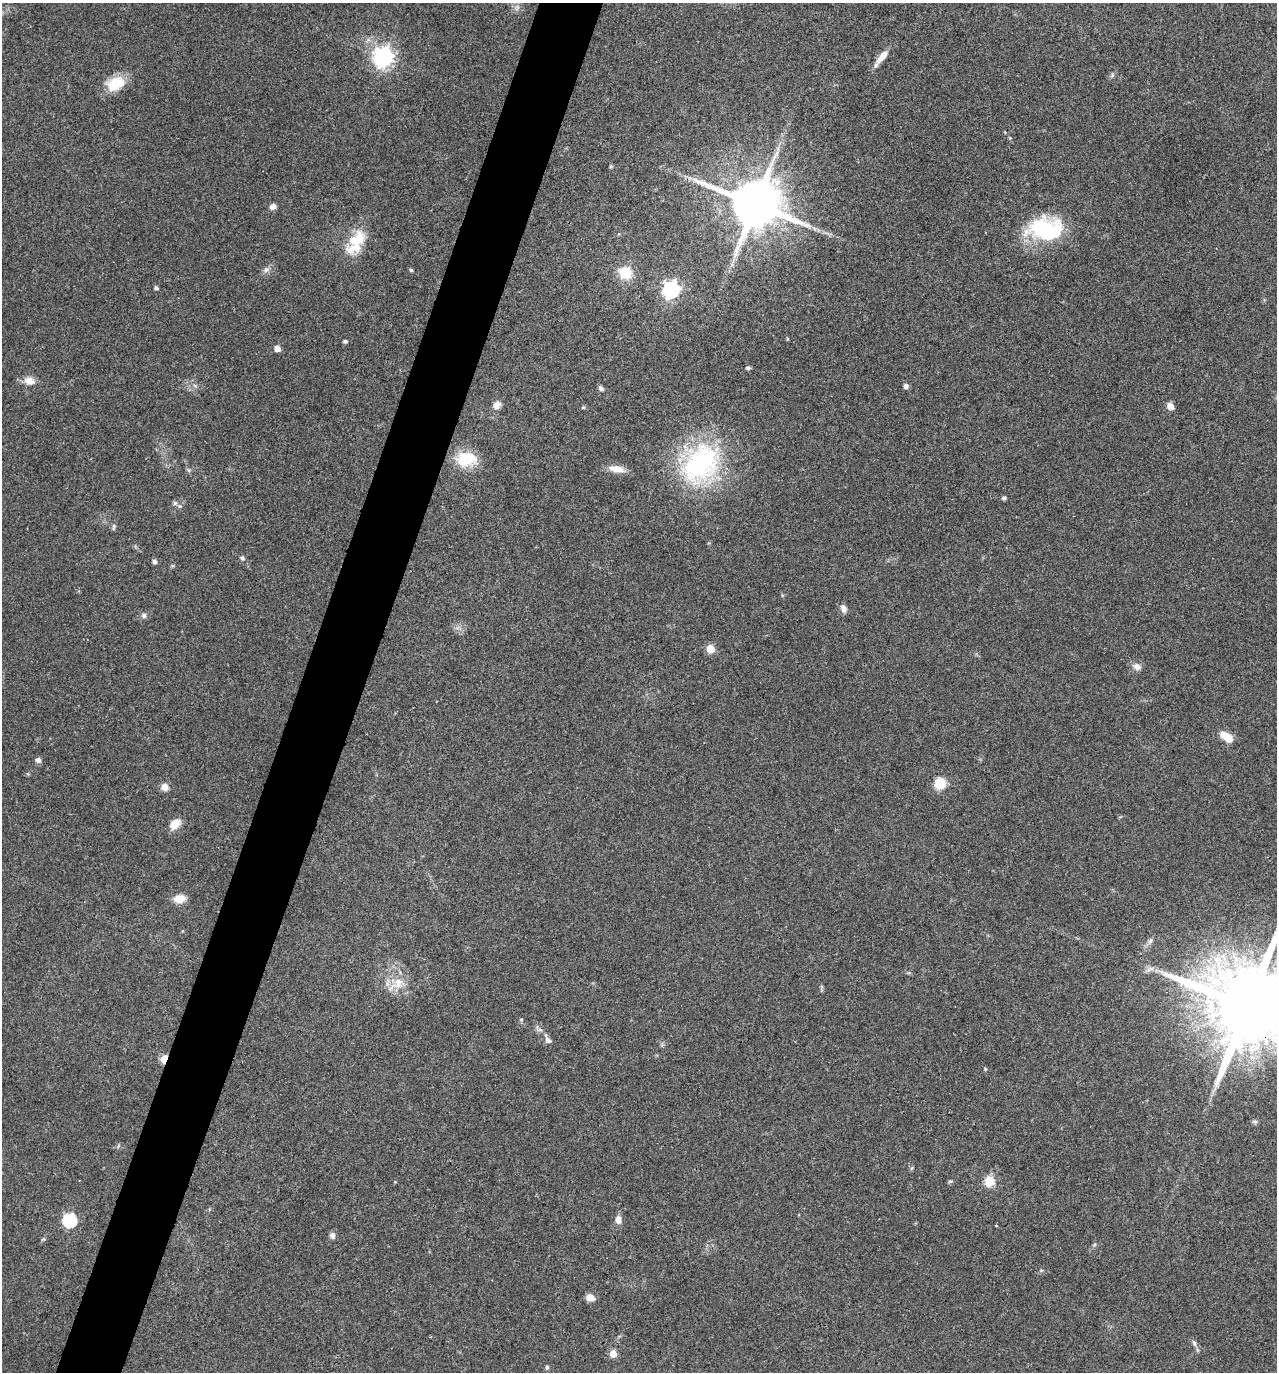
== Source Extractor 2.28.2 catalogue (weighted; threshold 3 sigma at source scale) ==
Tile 7 of 4 x 4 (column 3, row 2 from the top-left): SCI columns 2686-3960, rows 2749-4118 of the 5504 x 5492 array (HDU 1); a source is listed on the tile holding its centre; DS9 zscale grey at full resolution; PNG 1279 x 1374 px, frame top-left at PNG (2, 3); no overlay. Shown black and unused: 5% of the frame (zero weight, under 3 of 4 exposures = <1% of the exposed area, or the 3 px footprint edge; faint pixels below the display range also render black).
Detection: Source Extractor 2.28.2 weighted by HDU 2 'WHT'; one run over the whole footprint, this tile lists its part. Background 0.0934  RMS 0.006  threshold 0.0269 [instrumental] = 3 sigma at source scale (4.5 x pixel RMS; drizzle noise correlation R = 1.50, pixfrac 1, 0.05/0.05 arcsec/px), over >= 5 px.
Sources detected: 74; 1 too faint to see at this stretch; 1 inside a brighter object's white glare — not listed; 3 inside a brighter listed object's ellipse — not listed separately; the other 69 listed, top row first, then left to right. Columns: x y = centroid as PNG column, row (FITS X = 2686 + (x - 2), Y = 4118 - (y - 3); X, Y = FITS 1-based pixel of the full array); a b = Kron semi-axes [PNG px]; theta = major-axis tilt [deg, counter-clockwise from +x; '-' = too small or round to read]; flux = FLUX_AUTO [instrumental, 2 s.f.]
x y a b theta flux
383 57 7 7 - 340
882 57 21 8 50 6.4
1112 75 7 5 48 1.3
116 83 21 13 2 17
1005 132 4 4 - 0.48
778 149 7 4 -72 1.2
611 166 5 4 - 0.72
756 204 15 13 -23 3900
273 206 8 6 25 2.8
1046 229 39 24 -1 56
358 240 28 17 74 17
266 270 9 6 28 2.3
411 270 4 3 - 1.1
625 273 8 7 - 27
156 288 4 4 - 1.5
671 289 7 7 - 210
787 339 5 3 - 0.53
345 341 4 4 - 1.4
277 349 5 4 - 6.2
748 368 5 4 - 1.2
29 381 16 11 -15 5.6
195 386 6 5 - 1.2
906 386 6 5 - 2.2
601 388 7 5 -45 1.6
497 405 12 9 56 3.6
1170 406 8 6 -57 4.1
583 407 6 4 0 0.68
466 459 25 18 1 21
700 464 58 42 50 91
617 469 20 8 -10 6.9
1004 498 6 4 17 1.1
175 503 6 6 - 1.2
114 527 9 5 81 1.2
242 558 6 6 - 1.5
154 561 6 5 - 1.9
843 608 9 7 -74 3.3
144 615 7 6 - 1.9
710 649 6 5 - 13
1137 666 13 9 -22 3.5
1226 737 16 8 -35 9.4
38 760 7 6 - 2.1
940 783 7 6 - 25
164 787 7 7 - 5.2
175 824 14 9 41 7.3
179 899 11 8 8 8.9
1150 941 10 6 65 2.2
1150 969 14 5 24 2.6
398 983 21 17 2 13
1247 1006 25 19 -27 12000
521 1020 5 5 - 0.75
548 1040 9 7 -50 2.5
164 1059 5 4 - 23
985 1069 6 3 -47 0.64
1214 1090 13 2 60 1.8
1255 1122 7 5 -28 1.1
118 1146 6 4 71 0.79
950 1181 7 4 8 0.86
989 1181 6 5 - 31
395 1182 4 3 - 0.44
69 1220 7 6 - 86
618 1220 11 7 -89 3.7
996 1226 3 3 - 0.82
332 1235 8 6 -67 2.2
1094 1245 6 4 20 0.76
1041 1270 6 4 1 0.76
590 1297 8 7 - 5.6
1194 1343 9 5 -70 1.8
613 1354 7 7 - 5.5
547 1367 6 4 78 1.1
Overlapping masked pixels (flux is a lower limit): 2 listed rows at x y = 1247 1006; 164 1059
Isophote crosses this tile's border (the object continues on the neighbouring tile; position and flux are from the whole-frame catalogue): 1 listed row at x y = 1247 1006